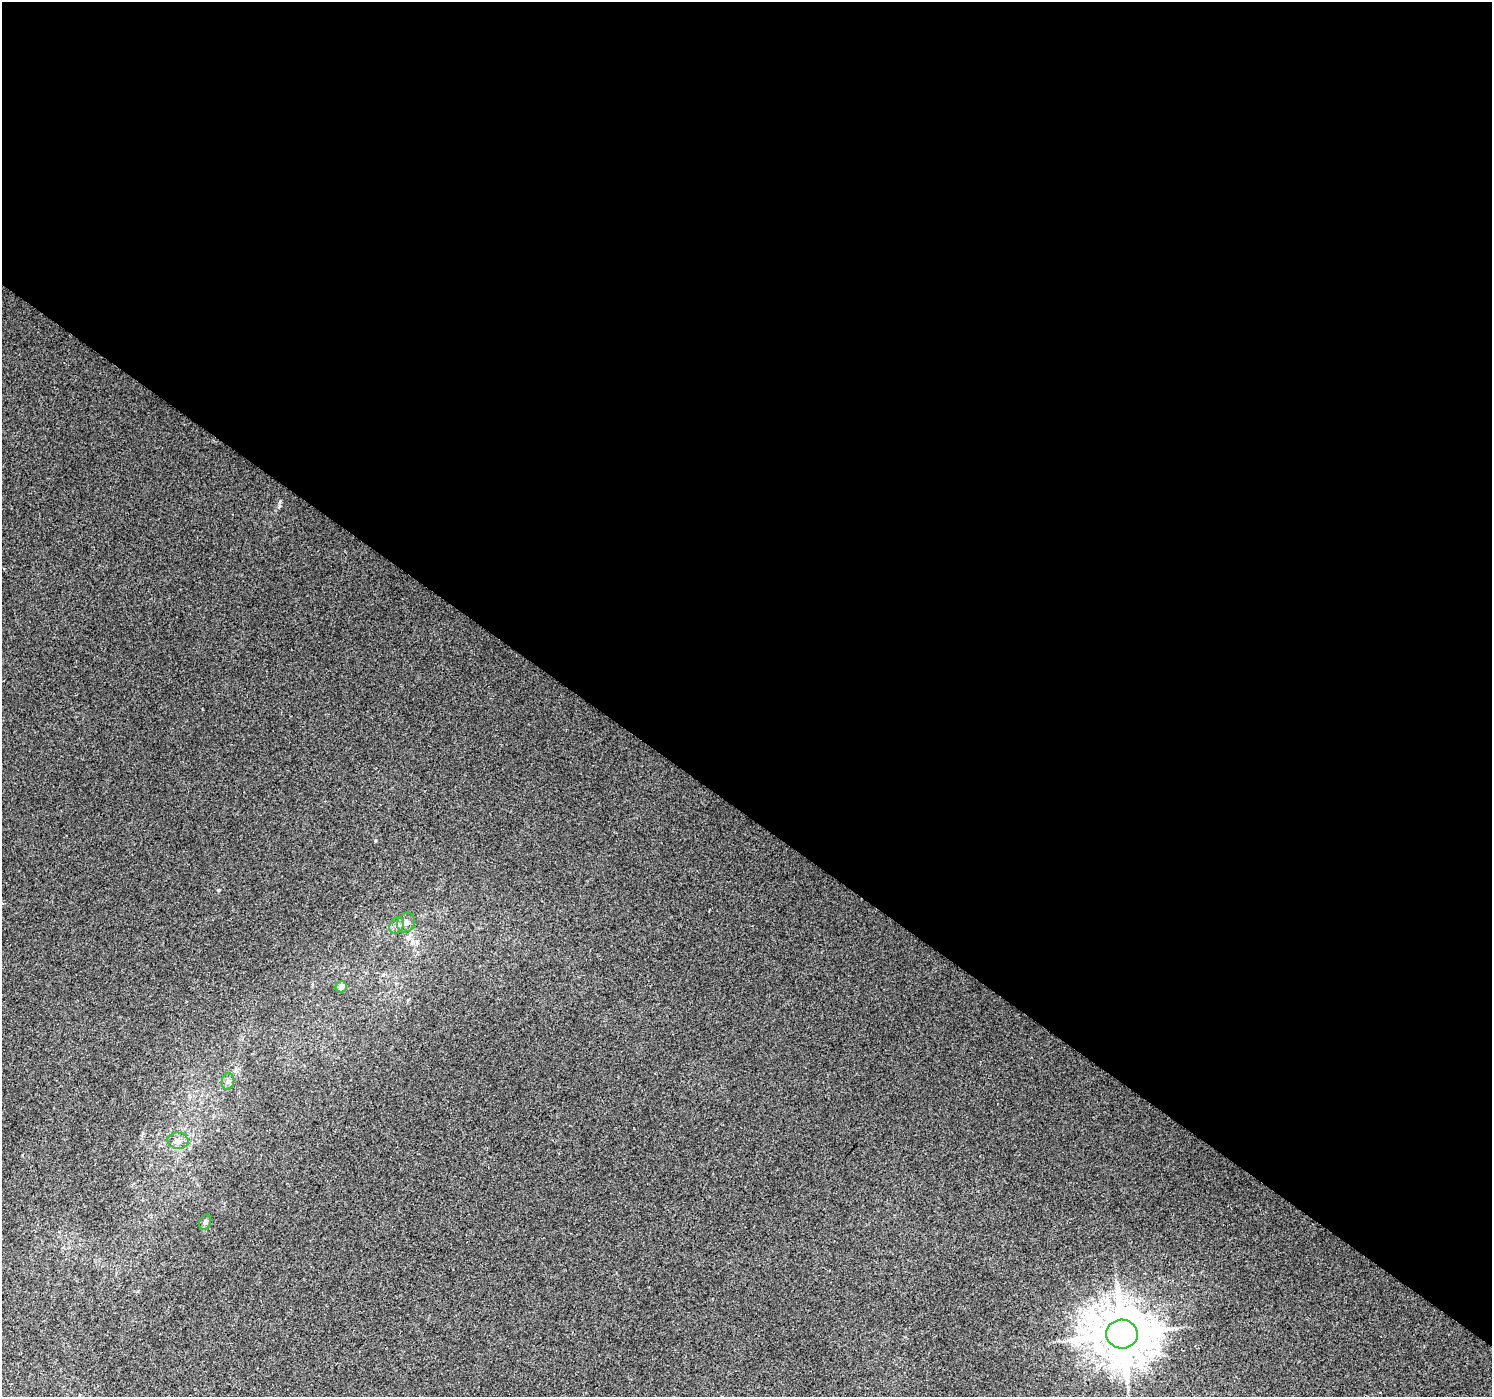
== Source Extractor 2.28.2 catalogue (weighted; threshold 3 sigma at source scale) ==
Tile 3 of 4 x 4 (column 3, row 1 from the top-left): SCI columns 2988-4477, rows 4436-5830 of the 5973 x 6013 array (HDU 1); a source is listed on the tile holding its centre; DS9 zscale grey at full resolution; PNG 1494 x 1399 px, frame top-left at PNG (2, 2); each listed source drawn as its Kron ellipse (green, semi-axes under 4 px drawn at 4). Shown black and unused: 58% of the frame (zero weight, under 2 of 3 exposures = <1% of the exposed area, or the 3 px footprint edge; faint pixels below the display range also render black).
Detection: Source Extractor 2.28.2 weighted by HDU 2 'WHT'; one run over the whole footprint, this tile lists its part. Background 0.011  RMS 0.01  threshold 0.0457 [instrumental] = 3 sigma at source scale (4.5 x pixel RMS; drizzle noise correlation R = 1.50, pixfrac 1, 0.0396/0.0396 arcsec/px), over >= 5 px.
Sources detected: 7; all 7 listed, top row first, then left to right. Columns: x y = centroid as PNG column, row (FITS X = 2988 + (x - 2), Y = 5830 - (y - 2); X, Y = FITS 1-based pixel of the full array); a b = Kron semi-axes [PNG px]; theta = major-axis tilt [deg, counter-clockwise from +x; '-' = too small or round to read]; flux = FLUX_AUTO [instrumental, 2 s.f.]
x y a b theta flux
406 923 10 9 - 5.4
397 925 9 6 58 3.7
341 987 6 5 - 4.8
228 1081 8 6 76 3.1
178 1141 11 8 -7 5.5
205 1222 7 5 67 2.6
1122 1334 16 14 -3 5400